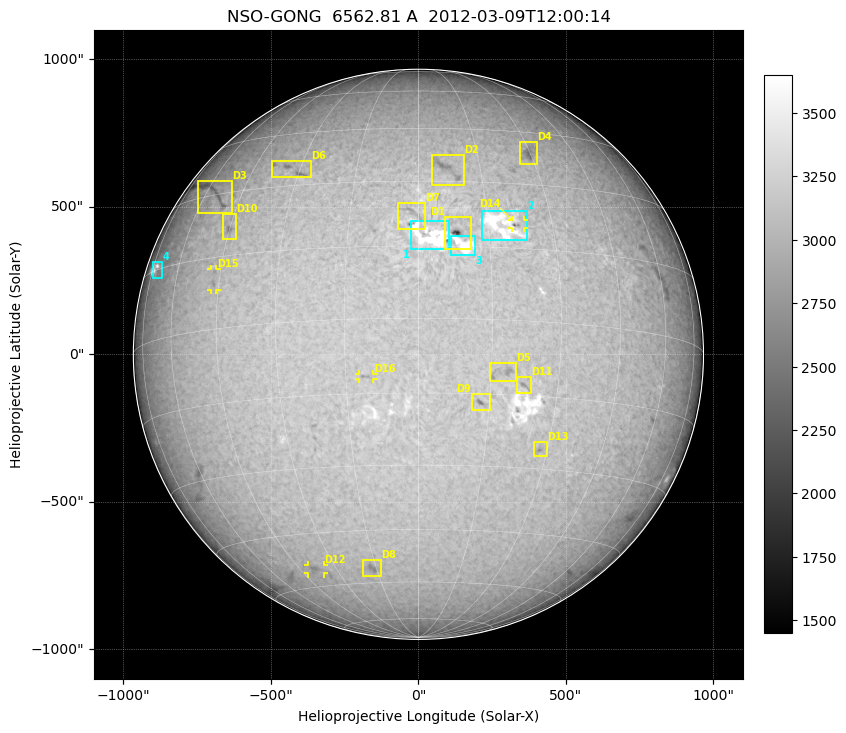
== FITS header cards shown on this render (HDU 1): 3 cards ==
TELESCOP= 'NSO-GONG'           / NSO/GONG Network
WAVELNTH=             6562.808 / [A] exact wavelength of obs
DATE-OBS= '2012-03-09T12:00:14' / Observation start date and time (UTC)

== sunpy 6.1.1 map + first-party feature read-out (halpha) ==
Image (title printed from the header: NSO-GONG  6562.81 A  2012-03-09T12:00:14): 2048 x 2048 px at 1.07 arcsec/px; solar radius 967 arcsec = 900 px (full disc in frame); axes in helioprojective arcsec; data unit not stated in the header (colour bar unlabelled)
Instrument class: HALPHA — H-alpha (6563 A) chromospheric image
Bright regions (plage): reference = the median radial profile (limb darkening/brightening removed); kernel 17 px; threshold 5 sigma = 199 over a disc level ~3047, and >= 1.075x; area >= 63 px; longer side >= 22 px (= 24 arcsec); searched inside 0.97 R_sun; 8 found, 4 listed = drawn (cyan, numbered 1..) (cap 20 boxes per figure: the strongest are kept; on H-alpha dark features outrank plage below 1.2x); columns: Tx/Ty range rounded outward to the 5 arcsec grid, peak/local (2 s.f.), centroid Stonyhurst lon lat
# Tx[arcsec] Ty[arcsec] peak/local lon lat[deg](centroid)
1 -30..105 355..455 1.3 +2 +17
2 215..370 385..485 1.2 +18 +20
3 110..190 335..400 1.3 +10 +15
4 -905..-865 255..315 1.3 -71 +15
Dark features (filaments and sunspots): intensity divided by the median radial (limb-darkening) profile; local-median window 148 px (8% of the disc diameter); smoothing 5 px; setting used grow <= 0.95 with closing radius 7 px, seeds <= 0.88 or >= 162 px of the 54-px (= 58 arcsec) line detector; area >= 63 px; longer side >= 22 px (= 24 arcsec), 11 px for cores <= 0.7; searched inside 0.97 R_sun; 17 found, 16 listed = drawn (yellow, D1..; 4 of them under ~29 arcsec drawn as corner ticks so the feature stays visible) (cap 20 boxes per figure: the strongest are kept; on H-alpha dark features outrank plage below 1.2x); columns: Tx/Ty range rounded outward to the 5 arcsec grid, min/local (2 s.f., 1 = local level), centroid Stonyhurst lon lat
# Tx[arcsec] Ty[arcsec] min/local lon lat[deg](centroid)
D1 90..180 355..470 0.57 +8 +18
D2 45..155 570..680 0.83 +7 +33
D3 -750..-630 475..590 0.84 -55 +30
D4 345..400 640..720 0.83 +30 +38
D5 240..330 -95..-30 0.86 +17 -11
D6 -500..-365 595..655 0.82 -32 +34
D7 -70..20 420..515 0.77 -1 +22
D8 -190..-125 -755..-695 0.87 -17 -55
D9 180..245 -190..-130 0.79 +13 -17
D10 -665..-615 390..475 0.84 -45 +21
D11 335..385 -135..-75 0.86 +22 -13
D12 -375..-320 -745..-715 0.9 -39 -55
D13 390..435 -345..-295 0.85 +28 -26
D14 315..360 425..455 0.76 +22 +20
D15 -705..-685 215..290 0.89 -47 +10
D16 -205..-150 -85..-65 0.88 -11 -12
Off-limb: outside the limb everything is below the colour-scale floor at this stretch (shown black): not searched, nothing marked